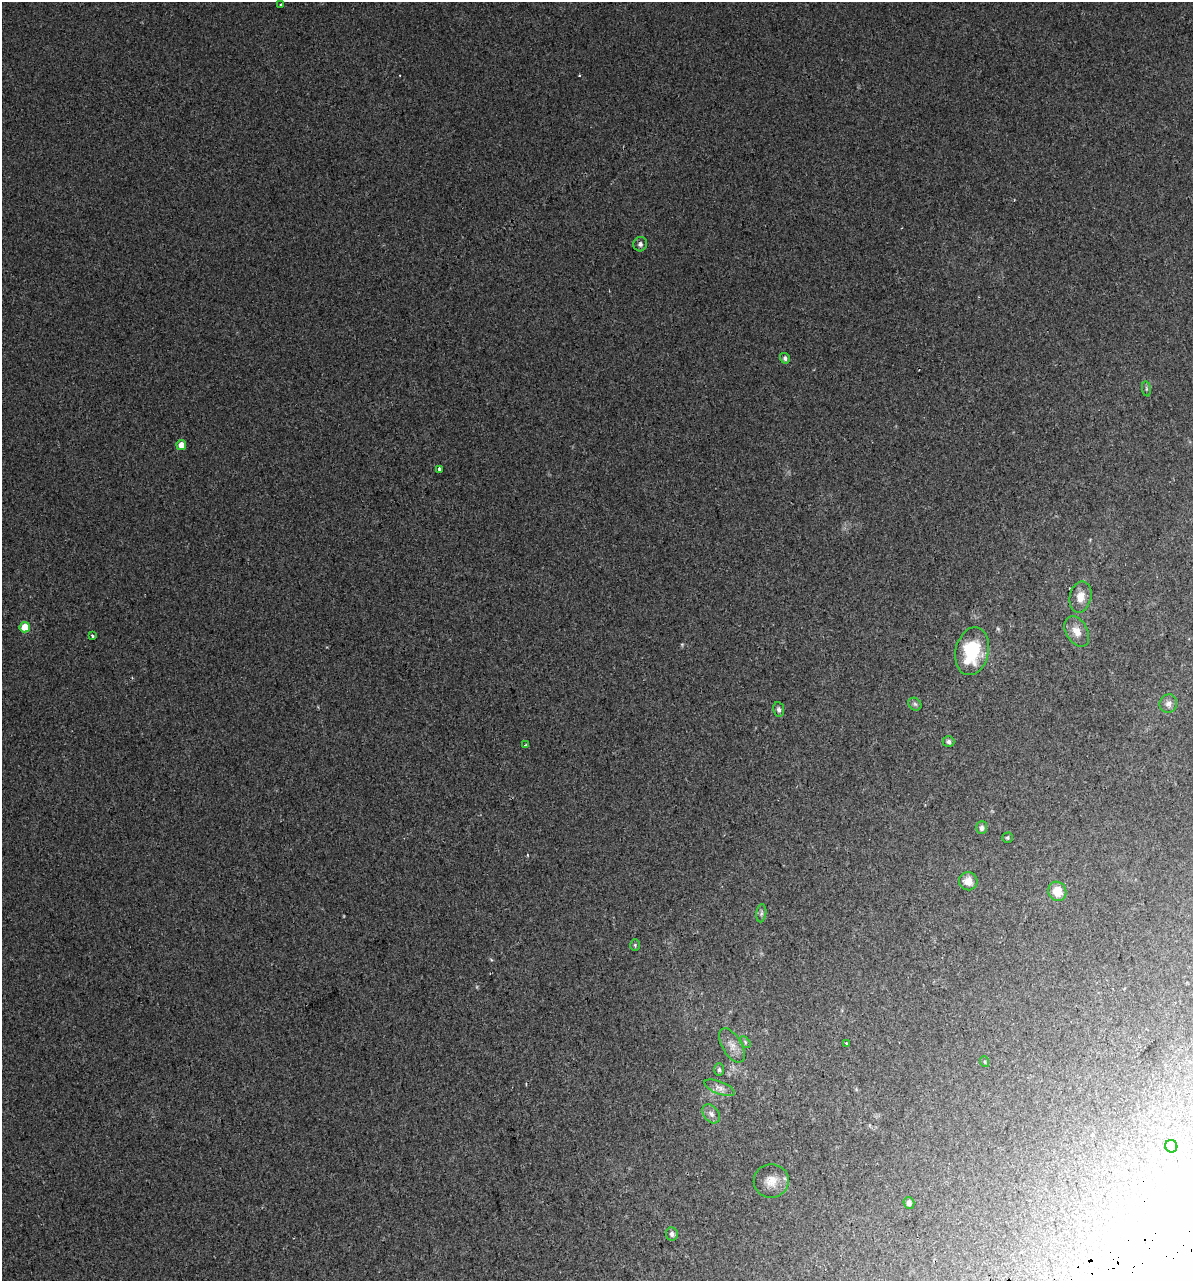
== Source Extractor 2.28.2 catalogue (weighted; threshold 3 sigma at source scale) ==
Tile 6 of 4 x 4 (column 2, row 2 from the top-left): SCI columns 1248-2438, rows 2599-3877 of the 4925 x 5196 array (HDU 1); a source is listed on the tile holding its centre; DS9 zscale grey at full resolution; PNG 1195 x 1283 px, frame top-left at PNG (2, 2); each listed source drawn as its Kron ellipse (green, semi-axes under 4 px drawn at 4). Shown black and unused: <1% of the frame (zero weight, under 2 of 3 exposures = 2% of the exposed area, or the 3 px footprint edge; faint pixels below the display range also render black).
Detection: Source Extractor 2.28.2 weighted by HDU 2 'WHT'; one run over the whole footprint, this tile lists its part. Background 0.00299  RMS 0.0037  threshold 0.0168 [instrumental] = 3 sigma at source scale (4.5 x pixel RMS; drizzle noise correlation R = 1.50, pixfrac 1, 0.0396/0.0396 arcsec/px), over >= 5 px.
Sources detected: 36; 1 inside a brighter object's white glare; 2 cosmic-ray / hot-pixel residue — neither listed nor drawn; the other 33 listed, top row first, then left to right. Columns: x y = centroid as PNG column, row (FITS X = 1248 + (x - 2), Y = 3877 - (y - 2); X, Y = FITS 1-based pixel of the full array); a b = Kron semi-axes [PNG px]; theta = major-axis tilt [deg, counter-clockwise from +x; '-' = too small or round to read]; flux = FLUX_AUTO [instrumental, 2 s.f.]
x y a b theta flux
281 4 3 2 - 0.68
640 244 7 7 - 1.2
785 358 5 5 - 1
1146 389 8 4 -82 0.56
181 445 5 5 - 3.9
439 469 4 3 - 0.94
1080 597 16 11 77 4
25 627 5 5 - 8.4
1077 631 16 10 -60 4.1
92 636 3 3 - 0.66
972 651 24 16 76 21
915 704 7 5 -44 0.78
1168 704 9 8 - 1.8
779 709 7 5 -82 1.1
948 742 6 5 - 1
525 745 3 3 - 0.78
982 828 6 5 - 1.3
1007 838 5 5 - 0.58
968 881 9 9 - 3.4
1057 891 10 9 - 6.1
761 913 9 5 82 0.88
635 945 6 4 -88 0.54
745 1042 7 4 -47 0.54
846 1043 3 3 - 0.9
732 1046 19 9 -59 3.4
985 1062 5 3 - 0.39
719 1070 6 5 - 0.78
720 1088 16 6 -21 2.1
711 1114 10 7 -51 1.7
1171 1146 6 6 - 1.4
771 1181 17 16 - 4.8
909 1203 6 5 - 1.2
672 1234 7 6 - 1.1